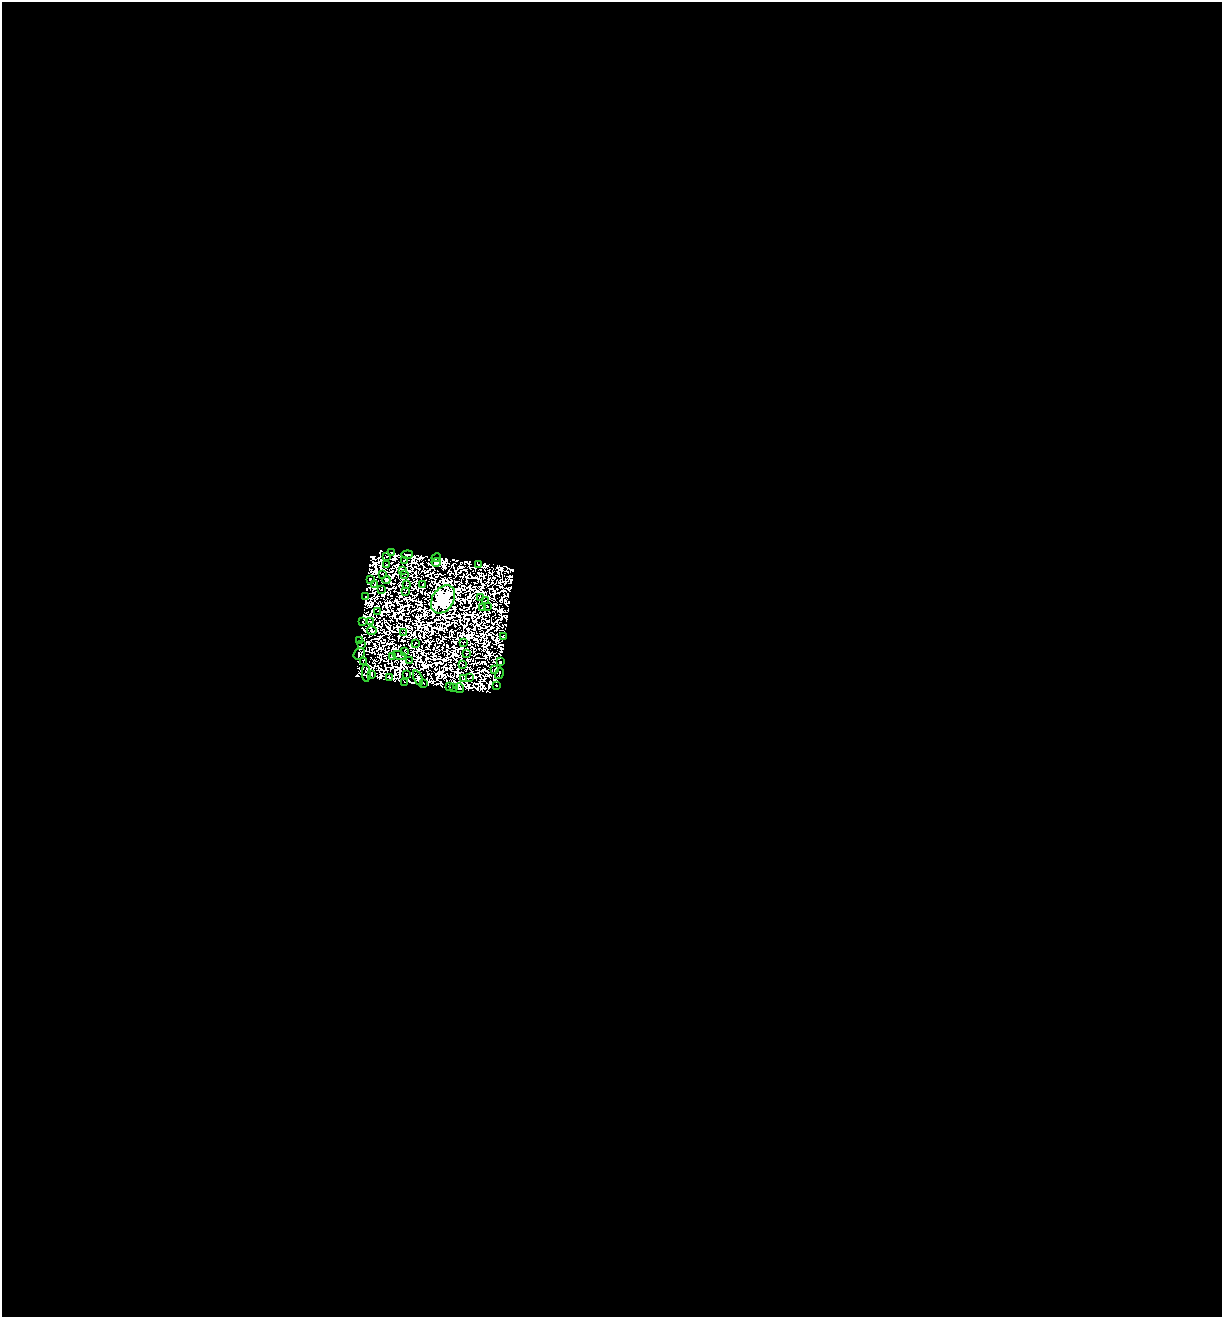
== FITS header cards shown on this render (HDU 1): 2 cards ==
NAXIS1  =                 1220
NAXIS2  =                 1315

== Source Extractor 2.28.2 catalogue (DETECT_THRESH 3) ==
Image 1220 x 1315 px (HDU 1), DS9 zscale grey, 1 PNG px = 1 image px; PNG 1224 x 1319 px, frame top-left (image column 1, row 1315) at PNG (2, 2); each listed source drawn as its Kron ellipse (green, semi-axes under 4 px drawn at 4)
Background 1.35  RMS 0.0015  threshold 0.00437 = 3 sigma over >= 5 px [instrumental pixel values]
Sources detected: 176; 118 with non-positive FLUX_AUTO (blend fragments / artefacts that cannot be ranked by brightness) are neither listed nor drawn; the other 58 listed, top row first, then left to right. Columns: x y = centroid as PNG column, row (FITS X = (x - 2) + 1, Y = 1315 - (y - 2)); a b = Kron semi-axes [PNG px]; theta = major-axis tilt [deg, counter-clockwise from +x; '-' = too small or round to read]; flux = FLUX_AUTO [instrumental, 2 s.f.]
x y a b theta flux
391 552 3 2 - 95
407 555 6 3 7 510
387 557 3 2 - 60
436 558 5 3 - 470
405 560 2 2 - 76
436 562 4 3 - 400
479 564 4 2 - 190
386 565 2 2 - 160
403 571 3 2 - 260
383 574 3 2 - 73
405 575 3 2 - 65
370 579 2 2 - 190
386 580 4 3 - 290
375 585 2 2 - 51
406 585 3 2 - 140
423 585 2 2 - 50
381 589 3 2 - 92
405 592 3 2 - 71
365 596 3 2 - 29
480 597 2 2 - 98
443 599 15 10 58 240000
485 601 2 2 - 35
487 606 2 2 - 26
483 608 3 2 - 140
378 611 3 2 - 120
371 621 3 2 - 120
362 622 2 2 - 190
372 631 5 3 - 140
403 632 2 2 - 74
503 637 3 3 - 140
360 641 2 2 - 99
464 642 3 2 - 56
416 643 2 2 - 110
361 645 3 2 - 180
404 652 4 2 - 76
467 653 3 2 - 210
359 654 6 5 - 130
399 655 7 3 -14 110
392 657 3 2 - 15
410 660 3 2 - 69
364 661 4 2 - 190
501 662 3 2 - 74
463 665 2 2 - 65
495 670 3 2 - 210
366 673 9 3 -87 180
499 673 6 3 77 330
371 674 4 3 - 53
406 674 2 2 - 260
389 678 3 2 - 160
418 678 8 4 -67 340
470 678 3 2 - 18
464 679 3 2 - 20
405 682 3 2 - 300
423 684 3 2 - 110
496 686 3 2 - 350
449 687 3 2 - 150
453 687 4 2 - 110
460 688 5 3 - 450
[118 non-positive-flux detections neither listed nor drawn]